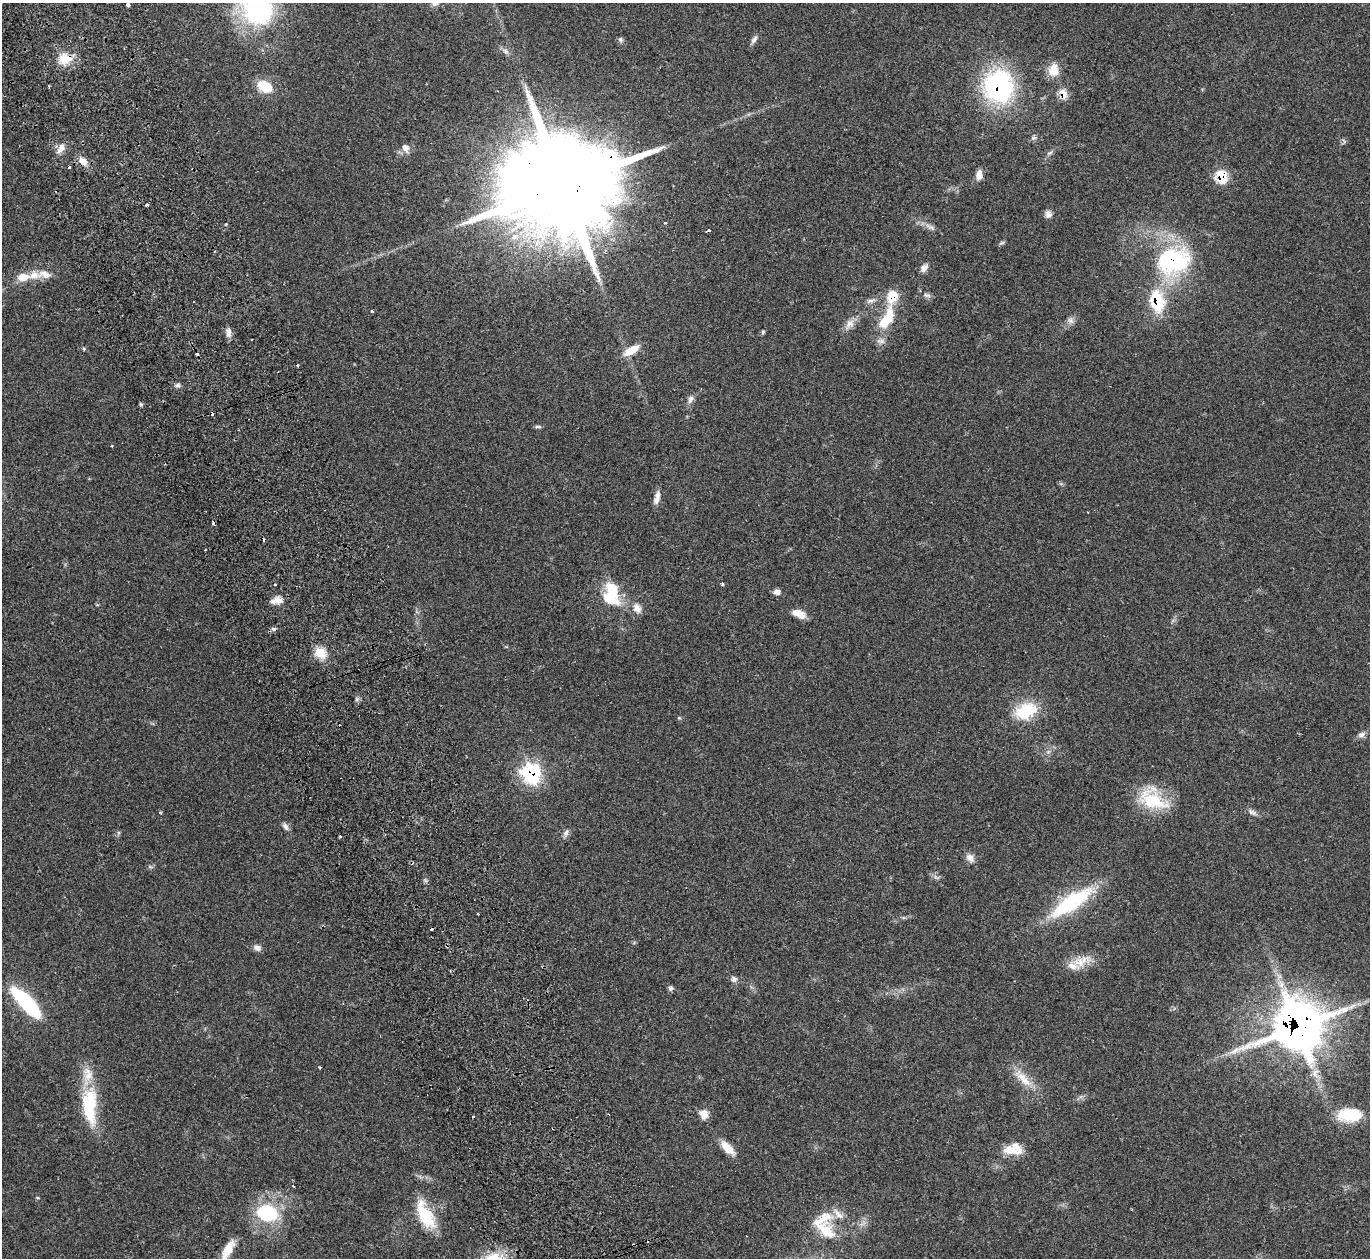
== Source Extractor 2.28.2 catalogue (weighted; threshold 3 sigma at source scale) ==
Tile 11 of 4 x 4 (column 3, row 3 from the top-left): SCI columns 2787-4154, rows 1439-2694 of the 5588 x 5512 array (HDU 1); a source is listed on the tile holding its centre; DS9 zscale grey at full resolution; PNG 1372 x 1260 px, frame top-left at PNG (2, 3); no overlay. Shown black and unused: <1% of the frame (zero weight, under 2 of 3 exposures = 3% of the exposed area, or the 3 px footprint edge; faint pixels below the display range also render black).
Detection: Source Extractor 2.28.2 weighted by HDU 2 'WHT'; one run over the whole footprint, this tile lists its part. Background 0.0987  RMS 0.0078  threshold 0.0352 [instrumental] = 3 sigma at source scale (4.5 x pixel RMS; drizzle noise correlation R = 1.50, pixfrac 1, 0.05/0.05 arcsec/px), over >= 5 px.
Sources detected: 102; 1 inside a brighter object's white glare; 9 cosmic-ray / hot-pixel residue — not listed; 5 inside a brighter listed object's ellipse — not listed separately; the other 87 listed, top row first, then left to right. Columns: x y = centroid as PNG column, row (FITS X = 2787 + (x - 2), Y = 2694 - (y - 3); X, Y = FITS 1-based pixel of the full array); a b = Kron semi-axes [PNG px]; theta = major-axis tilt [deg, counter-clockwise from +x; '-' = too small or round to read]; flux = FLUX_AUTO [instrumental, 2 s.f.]
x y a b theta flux
434 3 10 8 -18 3.2
128 5 4 3 - 7.9
258 10 31 29 -32 110
620 39 7 6 - 1.7
754 39 11 6 56 2.8
506 51 9 5 -37 2.5
65 59 19 14 3 14
1053 70 17 12 84 11
264 86 12 9 -29 24
999 87 33 29 -84 110
1063 94 9 6 -71 11
1033 138 8 5 5 1.8
61 148 15 8 60 5.3
406 148 11 9 -69 4.7
1049 153 9 5 27 1.7
83 161 12 9 -48 6.6
979 175 13 8 82 5
1221 176 11 9 -70 21
563 185 46 21 18 31000
147 205 3 3 - 1.8
1048 214 8 7 - 3.8
226 224 4 3 - 1.1
930 227 16 5 -28 3.9
515 237 12 8 18 7.1
1002 243 9 3 11 1.2
1174 260 34 27 10 98
924 268 10 7 50 4.1
45 274 17 10 -21 6.8
23 277 15 9 10 9.7
927 295 11 6 -15 2.4
871 301 13 5 19 3
1157 301 24 14 -76 37
372 311 3 3 - 1.6
887 319 38 14 63 29
1070 321 10 7 -45 3
850 324 15 10 57 6.1
228 332 12 7 -85 3.9
763 332 5 5 - 1.1
631 350 17 7 30 14
297 365 3 2 - 1.3
177 385 7 5 2 1.9
690 399 11 7 66 3.3
141 404 5 4 - 1.1
538 427 10 4 0 1.4
657 498 18 7 77 5
275 584 3 3 - 1.6
722 584 3 3 - 2
777 592 9 7 -2 3.1
609 598 29 21 -49 27
276 601 15 8 9 6.3
637 608 11 9 -74 6.1
799 614 16 8 -21 9.3
273 629 7 5 -21 1.7
320 653 16 13 -26 11
1026 711 27 17 23 31
1361 735 9 7 13 2.8
531 773 10 9 - 160
1152 799 38 23 -30 36
1252 812 12 6 -33 2.9
160 813 4 4 - 1.4
285 826 11 6 -54 2.7
566 833 10 6 70 2.8
340 836 3 3 - 0.94
970 858 12 8 -58 4.6
150 867 7 4 -19 1.2
1071 902 61 17 34 61
478 914 3 2 - 0.65
257 948 11 8 -16 3.2
1080 962 16 13 -73 11
734 979 7 7 - 2.7
670 989 7 6 - 1.8
26 1003 35 11 -46 71
1298 1027 23 21 35 1500
1235 1050 14 6 38 5.3
1023 1078 34 10 -45 14
89 1106 53 20 -87 44
704 1114 13 11 -64 6.3
1349 1115 29 15 2 24
473 1117 3 2 - 1.3
727 1148 20 8 -45 11
1010 1150 28 12 -12 12
293 1186 3 2 - 0.72
267 1213 30 22 -11 44
838 1214 19 7 -48 5.9
425 1215 41 17 -64 28
825 1230 33 18 -40 22
228 1250 27 10 61 12
Overlapping masked pixels (flux is a lower limit): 9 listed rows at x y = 65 59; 999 87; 1063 94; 1221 176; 563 185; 1174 260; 1157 301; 531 773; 1298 1027
Isophote crosses this tile's border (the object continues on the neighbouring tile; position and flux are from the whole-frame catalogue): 3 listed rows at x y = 434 3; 258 10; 228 1250